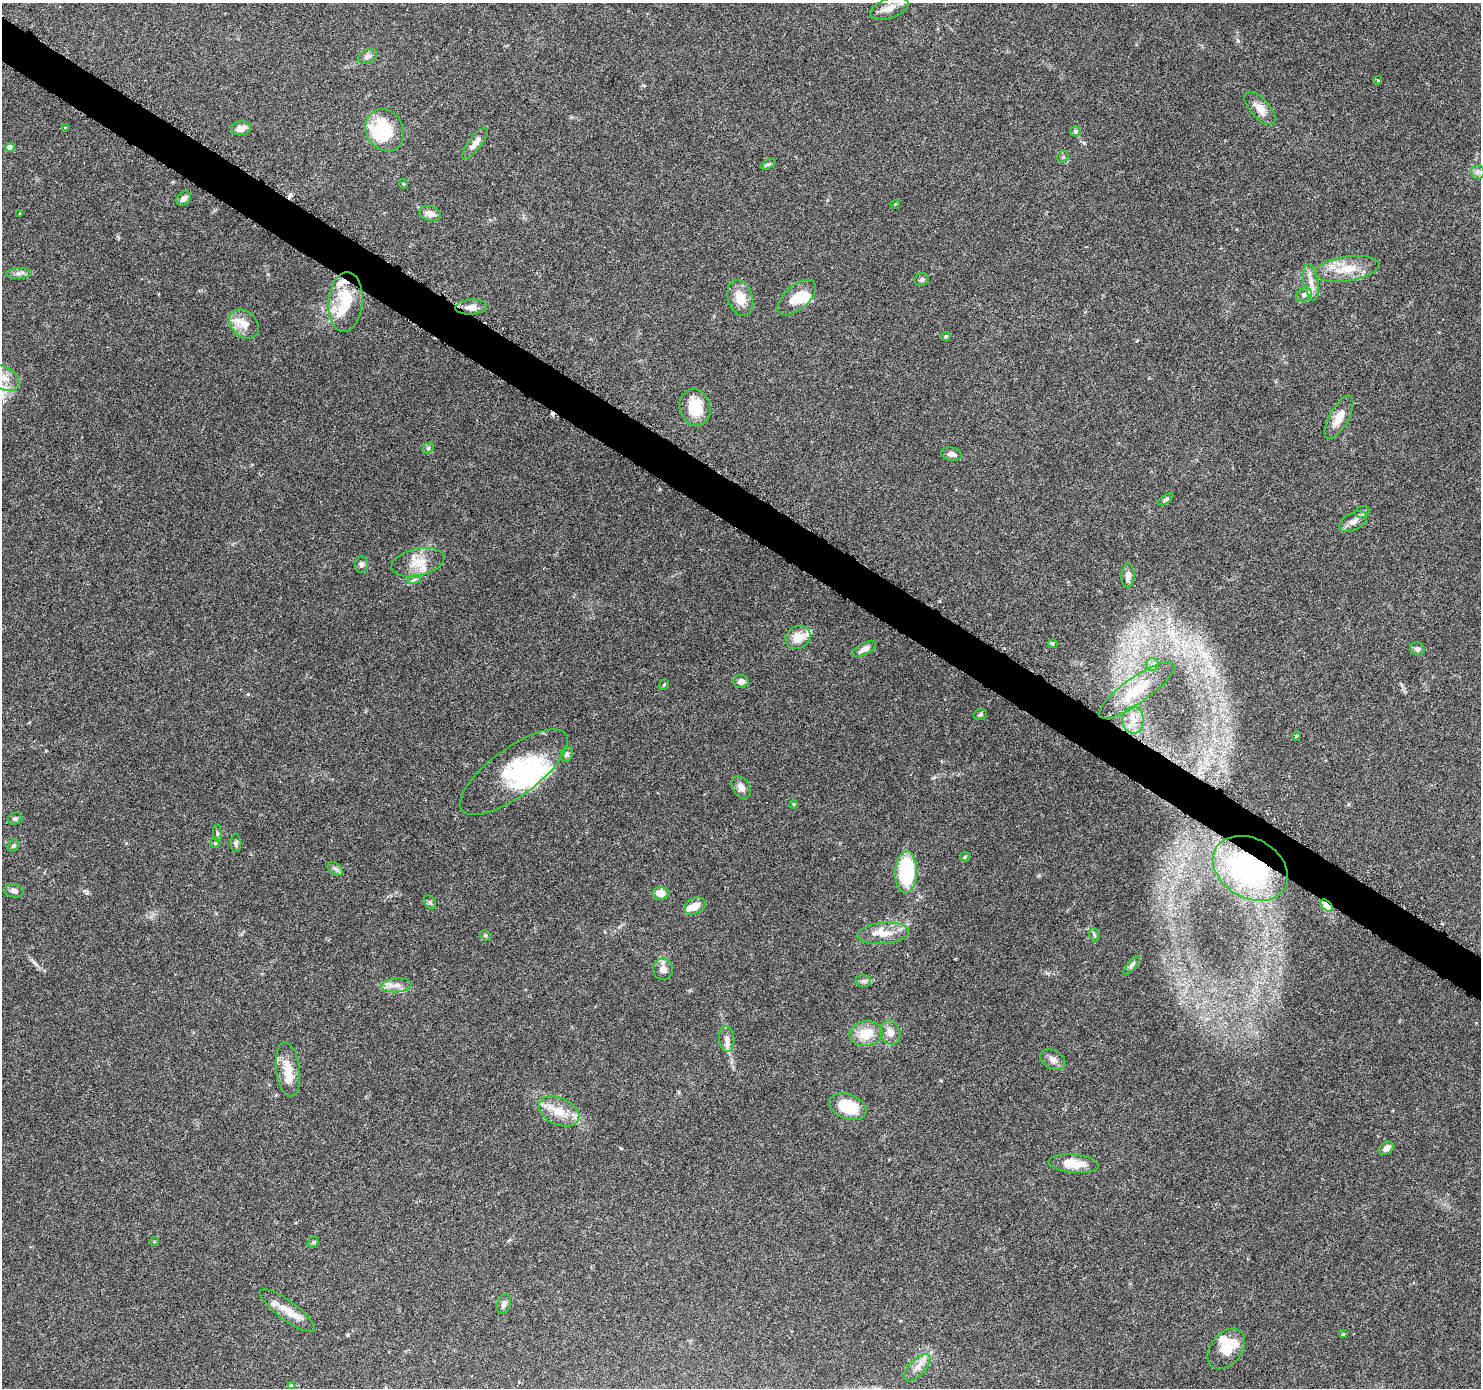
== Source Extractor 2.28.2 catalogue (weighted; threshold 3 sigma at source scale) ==
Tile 11 of 4 x 4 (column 3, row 3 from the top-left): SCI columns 2969-4447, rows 1644-3029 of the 5937 x 5999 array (HDU 1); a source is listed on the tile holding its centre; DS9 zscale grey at full resolution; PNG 1483 x 1390 px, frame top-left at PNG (2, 3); each listed source drawn as its Kron ellipse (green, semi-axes under 4 px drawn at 4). Shown black and unused: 3% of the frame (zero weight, under 3 of 6 exposures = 1% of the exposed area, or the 3 px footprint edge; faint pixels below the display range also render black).
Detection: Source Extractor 2.28.2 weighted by HDU 2 'WHT'; one run over the whole footprint, this tile lists its part. Background 0.0521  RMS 0.0025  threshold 0.0103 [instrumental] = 3 sigma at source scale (4.09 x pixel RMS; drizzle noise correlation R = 1.36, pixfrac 0.8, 0.0396/0.0396 arcsec/px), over >= 5 px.
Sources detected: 113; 7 inside a brighter object's white glare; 2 cosmic-ray / hot-pixel residue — neither listed nor drawn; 10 inside a brighter listed object's ellipse — not listed separately; the other 94 listed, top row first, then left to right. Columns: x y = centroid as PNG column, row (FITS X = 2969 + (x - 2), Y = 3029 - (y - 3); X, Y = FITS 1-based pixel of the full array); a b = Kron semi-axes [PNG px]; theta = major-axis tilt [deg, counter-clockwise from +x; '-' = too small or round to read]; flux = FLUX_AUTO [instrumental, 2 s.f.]
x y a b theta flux
889 8 20 9 20 2.4
367 57 10 6 25 0.79
1378 80 4 4 - 0.28
1260 108 20 9 -48 2.6
65 128 3 3 - 0.26
241 128 10 7 6 1.7
385 130 22 18 -61 14
1075 131 5 5 - 0.47
475 143 19 6 52 1.8
10 147 5 4 - 1.9
1063 157 6 5 - 0.38
768 164 8 4 24 0.39
1478 172 7 6 - 0.77
404 184 5 3 - 0.17
183 198 8 6 46 0.99
895 204 5 3 - 0.17
20 214 3 3 - 0.32
430 214 11 7 -15 1.6
1347 269 32 12 8 5.7
19 273 12 5 2 0.91
922 280 7 6 - 0.51
1311 282 18 7 -81 2
1304 295 8 7 - 0.79
740 298 18 12 -73 3.9
797 298 23 12 41 4.2
345 302 30 17 85 10
471 307 16 7 4 1.7
244 324 16 12 -44 2.9
946 336 5 4 - 0.34
5 378 16 11 -33 2.9
695 407 19 15 -73 6.9
1339 417 24 9 61 3
428 448 6 4 46 0.38
951 454 10 6 -11 1.1
1166 499 9 4 37 0.44
1363 512 7 5 21 0.59
1353 522 15 8 28 1.5
418 562 27 13 13 4.6
361 564 8 6 84 0.68
1128 576 12 6 86 1.5
414 580 7 4 20 0.48
798 637 13 11 29 3.2
1052 644 5 4 - 0.36
864 649 13 5 27 1.5
1417 649 7 6 - 0.74
1152 665 7 6 - 1.1
741 681 7 6 - 1.2
664 685 6 3 45 0.26
1137 690 45 13 35 7.2
980 714 7 5 17 0.42
1133 720 13 10 -89 2.3
1296 736 4 4 - 0.25
567 754 7 6 - 0.56
514 772 64 24 36 15
741 787 12 8 -58 1.5
794 804 4 3 - 0.21
15 819 7 6 - 0.48
217 833 9 3 -85 0.41
215 843 5 5 - 0.34
236 843 9 5 -89 0.55
13 846 6 5 - 0.39
965 857 5 5 - 0.36
1250 868 40 29 -30 44
335 869 9 5 -37 0.62
906 872 21 11 88 20
14 891 10 6 -8 0.82
661 893 8 6 -3 2.5
430 902 8 5 -53 0.48
695 906 11 7 25 2.7
1327 906 7 4 -46 9.7
883 933 26 10 5 3.6
485 935 6 4 -44 0.31
1094 935 7 5 -69 0.46
1132 965 12 4 50 0.61
663 969 10 10 - 1.6
863 981 7 6 - 0.58
396 985 15 7 4 1.7
890 1033 12 10 -75 1.9
866 1034 16 12 10 5
727 1039 13 7 -84 1.5
1053 1060 13 9 -29 1.4
288 1069 27 12 -83 3.9
848 1107 19 12 -21 9.4
559 1111 21 13 -23 4.3
1386 1148 8 6 41 1.2
1074 1164 25 9 -5 4.1
154 1241 5 3 - 0.2
313 1242 6 5 - 0.35
504 1304 10 6 72 0.95
287 1311 33 9 -36 3.8
1344 1334 4 3 - 0.34
1226 1349 22 15 51 4.3
917 1368 17 8 46 1.9
291 1385 4 3 - 0.26
Overlapping masked pixels (flux is a lower limit): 2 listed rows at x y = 1250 868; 1327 906